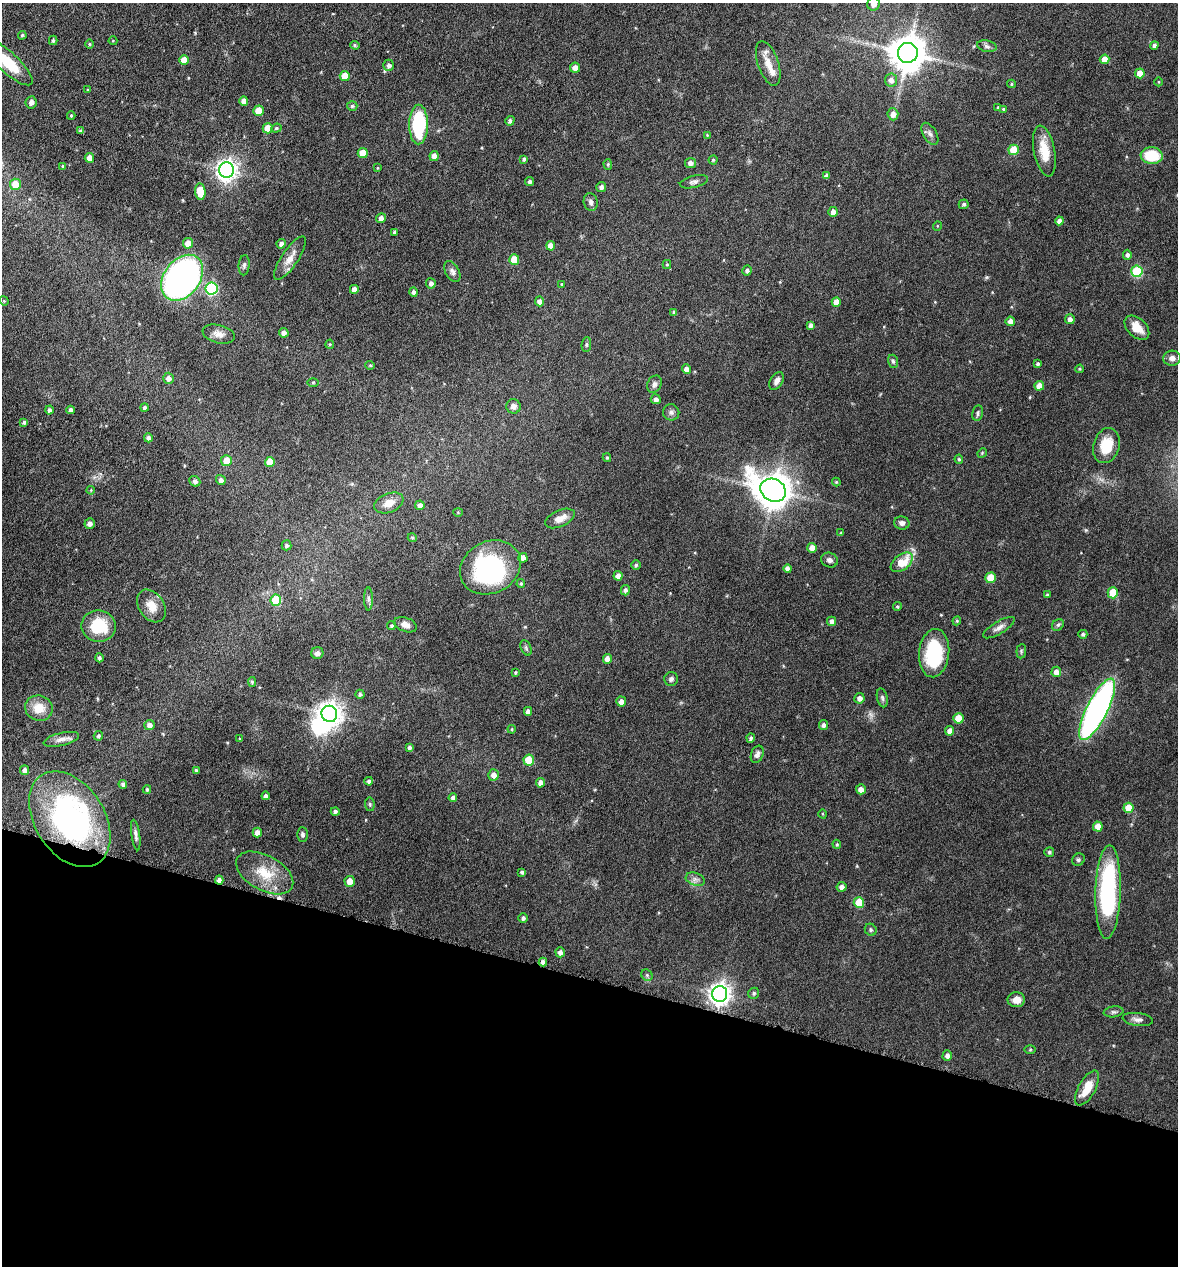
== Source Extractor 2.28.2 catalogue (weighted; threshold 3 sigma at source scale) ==
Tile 15 of 4 x 4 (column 3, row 4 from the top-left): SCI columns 2477-3652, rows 4-1267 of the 5073 x 5061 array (HDU 1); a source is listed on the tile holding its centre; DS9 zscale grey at full resolution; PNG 1180 x 1268 px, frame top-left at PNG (2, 3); each listed source drawn as its Kron ellipse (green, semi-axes under 4 px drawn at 4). Shown black and unused: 23% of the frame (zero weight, under 4 of 8 exposures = <1% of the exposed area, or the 3 px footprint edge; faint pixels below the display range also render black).
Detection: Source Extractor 2.28.2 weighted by HDU 2 'WHT'; one run over the whole footprint, this tile lists its part. Background 0.0822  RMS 0.0036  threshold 0.0149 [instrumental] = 3 sigma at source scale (4.09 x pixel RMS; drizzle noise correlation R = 1.36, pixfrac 0.8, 0.05/0.05 arcsec/px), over >= 5 px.
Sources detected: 237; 2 too faint to see at this stretch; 2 inside a brighter object's white glare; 1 cosmic-ray / hot-pixel residue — neither listed nor drawn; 3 inside a brighter listed object's ellipse — not listed separately; the other 229 listed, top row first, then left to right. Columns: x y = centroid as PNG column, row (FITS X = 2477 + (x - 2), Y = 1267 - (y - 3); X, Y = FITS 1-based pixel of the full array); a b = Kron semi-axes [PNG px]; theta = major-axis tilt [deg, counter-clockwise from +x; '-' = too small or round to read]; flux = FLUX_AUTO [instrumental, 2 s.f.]
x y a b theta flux
874 4 6 6 - 1.9
22 35 4 4 - 0.58
53 40 4 3 - 0.54
113 41 4 4 - 0.29
89 44 5 3 - 0.35
355 45 5 4 - 0.52
1154 45 4 4 - 0.95
987 46 10 5 -12 1
908 53 10 10 - 810
1104 59 5 5 - 3.3
184 60 5 5 - 4.1
8 62 32 10 -43 12
768 63 23 10 -71 4.6
389 65 5 5 - 1.1
575 68 5 5 - 2.4
1140 73 5 5 - 3.9
345 76 5 5 - 5.7
891 80 6 6 - 1.8
1159 82 4 3 - 0.25
1011 84 4 4 - 0.45
88 90 4 3 - 0.35
244 101 4 4 - 2
31 102 6 5 - 1.4
352 106 5 4 - 0.62
998 107 4 3 - 0.36
1003 109 4 4 - 0.41
259 111 5 5 - 5.6
893 114 6 5 - 2
71 116 4 3 - 0.42
510 121 5 4 - 0.94
419 125 20 9 89 27
268 128 5 5 - 5
276 128 5 4 - 0.47
81 131 4 3 - 0.86
930 134 12 6 -59 1.4
707 135 4 3 - 0.28
1014 150 5 5 - 9.1
1044 151 26 10 -79 6.7
363 153 5 5 - 5.2
434 156 5 4 - 2
1152 156 11 8 -5 11
89 158 5 4 - 2.3
524 159 4 3 - 0.7
713 160 4 4 - 0.47
690 163 5 5 - 1.5
608 164 5 4 - 0.45
63 166 4 3 - 0.45
377 168 4 3 - 0.28
227 170 8 7 - 210
826 176 4 4 - 1.2
530 181 4 4 - 0.75
694 182 14 6 14 1.2
15 184 5 5 - 5.9
601 187 5 5 - 1.2
200 192 8 5 -83 7.9
591 202 9 7 -77 1.2
964 204 5 4 - 0.71
833 212 5 5 - 1.6
381 218 5 4 - 1.2
1059 221 4 4 - 1.3
937 226 5 3 - 0.26
395 232 4 3 - 0.9
188 243 5 5 - 3.7
281 244 5 4 - 1.3
551 246 5 4 - 3
1127 255 5 4 - 0.99
290 258 25 8 56 3.7
514 260 5 5 - 6.3
667 264 4 4 - 0.37
244 265 10 5 84 0.9
747 271 5 5 - 0.89
1137 271 6 5 - 24
452 272 11 7 -60 1.4
182 278 25 18 53 140
431 283 5 5 - 1.3
562 284 4 3 - 0.32
211 288 6 6 - 36
354 289 4 4 - 2
414 292 5 4 - 0.91
4 301 5 4 - 0.35
539 301 5 4 - 1.3
836 302 5 4 - 2.8
674 312 4 3 - 0.6
1070 319 5 4 - 1.3
1010 321 4 4 - 1.7
811 325 4 4 - 1.1
1137 328 14 9 -43 4.7
284 333 5 4 - 1.5
219 334 16 9 -13 2.4
330 344 4 4 - 0.36
586 345 7 4 84 0.55
1172 358 9 7 5 1.6
893 361 7 5 -73 0.62
1038 364 4 4 - 0.65
370 365 4 4 - 0.39
686 369 4 4 - 2
1080 369 4 3 - 0.41
168 378 5 5 - 1.6
777 381 9 6 59 1.4
313 382 6 4 0 0.36
654 384 9 7 64 1.3
1039 386 5 4 - 3.4
656 399 5 5 - 1
514 406 7 7 - 1.5
145 408 4 4 - 0.82
49 410 4 4 - 0.91
71 410 4 3 - 1.2
671 412 8 8 - 1.2
978 413 8 5 78 0.82
24 422 4 4 - 0.7
148 438 4 4 - 0.99
1106 446 18 13 74 8.6
982 453 5 4 - 0.35
607 458 4 3 - 0.54
959 459 5 4 - 0.53
226 461 5 5 - 4.3
270 462 5 5 - 5.7
221 480 5 4 - 1.2
195 481 6 5 - 1.2
836 482 4 4 - 0.34
91 490 4 3 - 0.28
773 490 13 11 -29 590
389 503 15 9 22 3.5
420 505 5 4 - 1.7
458 512 4 4 - 0.33
560 518 15 8 24 3.2
90 523 5 5 - 1.3
902 523 7 6 - 1.3
841 533 4 4 - 0.3
412 538 4 4 - 0.46
286 545 5 5 - 0.81
812 548 5 5 - 2.8
523 558 5 4 - 2.2
829 560 8 7 - 1.2
902 562 12 7 38 7.2
636 565 5 5 - 0.55
490 567 31 26 28 46
788 568 4 4 - 1.5
618 576 5 4 - 2
991 578 5 5 - 9.5
521 584 4 4 - 0.45
625 590 5 4 - 1
1113 593 5 5 - 9.9
1048 595 3 3 - 0.5
368 599 11 4 -89 0.93
276 600 5 5 - 13
151 606 18 12 -55 4.4
897 607 4 4 - 0.49
831 621 4 4 - 1.2
957 621 4 4 - 0.43
405 625 12 7 -20 2
1058 625 6 5 - 0.58
98 626 17 15 -9 12
391 626 4 4 - 0.5
999 628 18 6 30 1.7
1083 634 4 4 - 0.75
526 648 8 5 -66 0.66
1021 651 7 5 84 0.53
317 653 6 6 - 1.6
934 653 24 15 84 21
99 658 4 4 - 0.66
607 659 5 4 - 2.2
515 672 4 3 - 0.47
1056 672 5 5 - 2.2
671 679 7 6 - 0.83
252 682 5 4 - 0.49
360 694 4 4 - 0.72
859 698 5 5 - 1.5
882 698 9 5 -78 0.8
621 701 5 5 - 1.8
39 708 14 12 -18 5.4
1097 709 34 10 63 110
528 711 4 4 - 1.4
329 714 8 8 - 300
958 718 5 5 - 6.1
149 725 5 5 - 1.4
824 725 5 4 - 1.1
512 729 4 4 - 0.34
950 731 5 4 - 2.2
98 736 5 4 - 0.73
751 738 4 4 - 0.73
61 739 18 6 13 1.9
240 739 3 2 - 0.26
409 747 4 4 - 0.77
757 754 9 6 69 1.2
529 760 5 5 - 8.9
24 770 5 4 - 1.5
196 770 4 3 - 0.52
494 775 5 5 - 1.8
369 781 4 4 - 0.76
540 783 5 4 - 1.5
123 784 4 4 - 0.9
861 789 5 5 - 1.9
147 790 4 3 - 0.55
266 796 4 3 - 1.1
453 798 4 4 - 0.9
370 804 7 5 -83 0.53
1128 808 5 5 - 5.8
335 811 4 4 - 0.91
823 814 4 3 - 0.3
70 819 52 35 -57 75
1098 827 5 4 - 3.6
257 832 5 4 - 1.9
302 834 7 5 -89 0.82
136 835 15 4 -81 1.1
837 844 5 4 - 0.39
1049 852 5 5 - 0.52
1078 860 6 6 - 0.68
522 872 4 3 - 0.66
265 873 31 17 -29 9.9
695 879 10 6 -19 1.3
219 880 4 4 - 1.4
350 881 5 5 - 2.9
842 887 5 5 - 1.6
1108 892 47 12 88 46
859 902 5 5 - 9.4
523 918 5 4 - 0.81
871 930 6 5 - 0.65
560 952 5 4 - 1.2
543 962 4 4 - 1.3
647 975 6 5 - 0.58
754 993 6 5 - 0.65
720 994 8 7 - 230
1016 1000 9 7 1 3
1114 1012 10 5 8 0.8
1138 1019 15 6 -7 1.5
1030 1050 6 4 1 0.37
947 1056 5 4 - 1.3
1087 1088 19 8 61 6.2
Overlapping masked pixels (flux is a lower limit): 2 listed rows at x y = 70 819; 219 880
Isophote crosses this tile's border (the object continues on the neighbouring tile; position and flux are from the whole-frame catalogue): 2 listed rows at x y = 874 4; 8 62